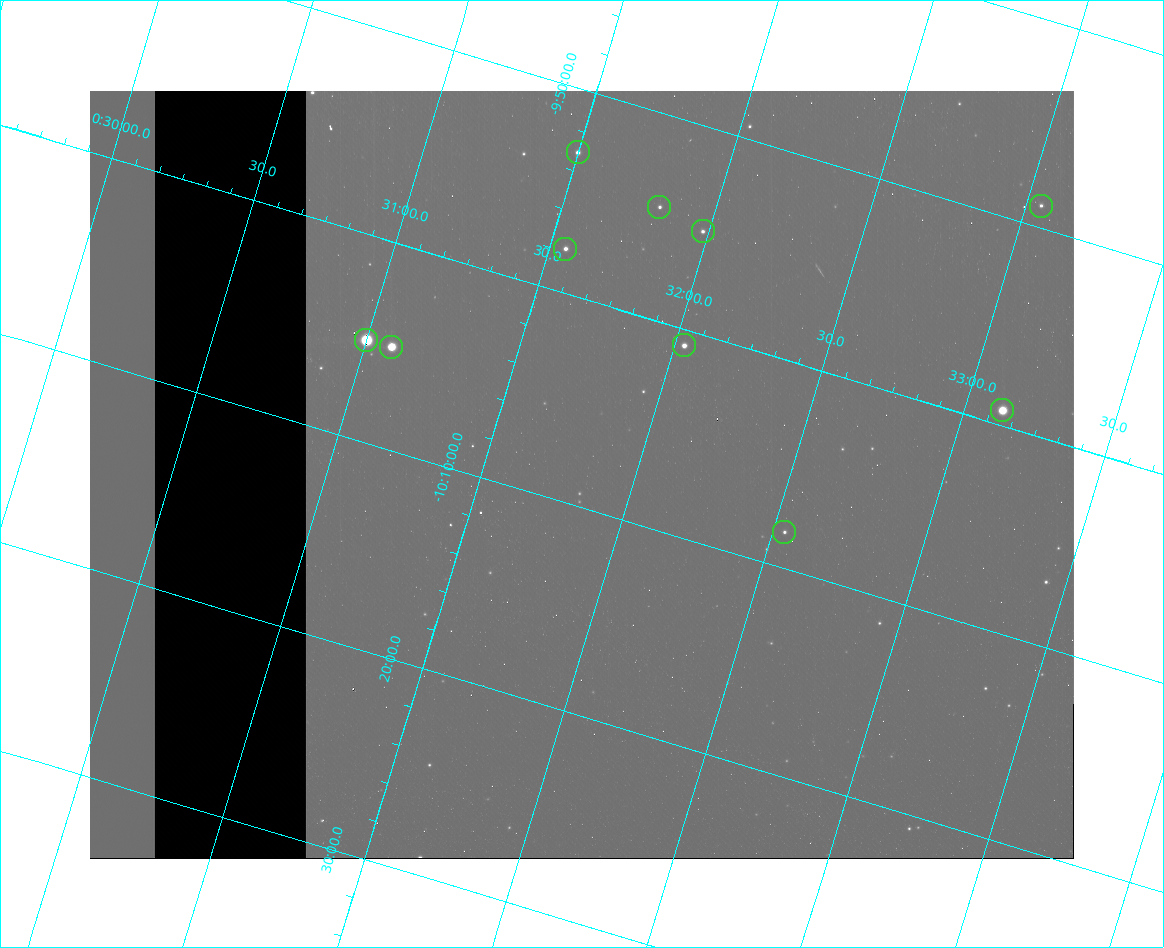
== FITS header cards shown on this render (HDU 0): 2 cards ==
NAXIS1  =                  984
NAXIS2  =                  768

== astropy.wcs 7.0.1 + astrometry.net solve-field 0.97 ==
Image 984 x 768 px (HDU 0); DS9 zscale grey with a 90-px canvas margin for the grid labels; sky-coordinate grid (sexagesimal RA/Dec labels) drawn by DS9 from the SOLVED WCS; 10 Tycho-2 reference stars matched to detected sources circled (green)
Header WCS: none
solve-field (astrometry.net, Tycho-2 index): SOLVED blind (the file carries no WCS)
Solved WCS: RA---TAN-SIP/DEC--TAN-SIP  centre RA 00:31:50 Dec -10:08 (7.96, -10.14 deg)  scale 2.99 arcsec/px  FOV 49.1' x 38.4'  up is -17 deg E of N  parity flipped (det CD > 0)
(file carries no celestial WCS; the grid is the blind solution)
Tycho-2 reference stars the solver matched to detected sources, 10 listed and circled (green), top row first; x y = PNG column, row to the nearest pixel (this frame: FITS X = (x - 90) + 1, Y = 768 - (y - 91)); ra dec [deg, ICRS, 3 dp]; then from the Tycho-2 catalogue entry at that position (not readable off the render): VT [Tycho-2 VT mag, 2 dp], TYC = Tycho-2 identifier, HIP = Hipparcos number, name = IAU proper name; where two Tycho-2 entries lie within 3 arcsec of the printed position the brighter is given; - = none
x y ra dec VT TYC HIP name
578 152 7.875 -9.885 10.69 5269-806-1 - -
1041 206 8.262 -9.816 12.26 5269-1766-1 - -
659 207 7.954 -9.909 11.98 5269-2144-1 - -
703 231 7.995 -9.918 12.00 5269-812-1 - -
565 249 7.888 -9.964 11.29 5269-2005-1 - -
366 340 7.750 -10.085 6.91 5269-2391-1 2431 -
684 345 8.008 -10.013 10.45 5269-1422-1 - -
391 347 7.772 -10.084 8.43 5269-2011-1 2444 -
1002 410 8.281 -9.988 8.67 5269-1386-1 2608 -
784 532 8.135 -10.138 11.56 5269-1565-1 - -